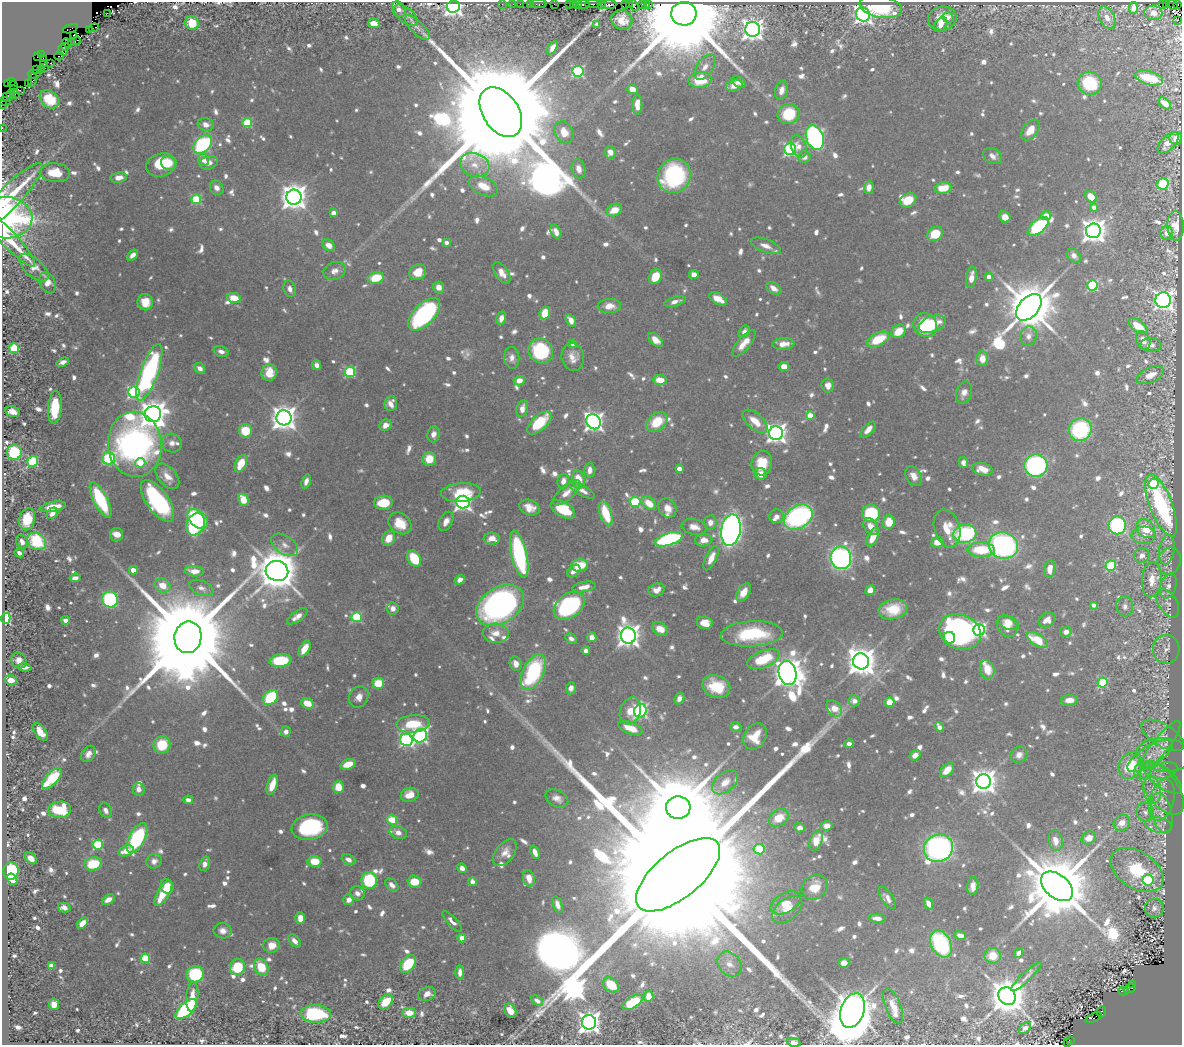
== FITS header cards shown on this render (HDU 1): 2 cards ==
NAXIS1  =                 1180
NAXIS2  =                 1043

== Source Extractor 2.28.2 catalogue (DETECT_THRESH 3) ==
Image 1180 x 1043 px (HDU 1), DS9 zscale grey, 1 PNG px = 1 image px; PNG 1184 x 1047 px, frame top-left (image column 1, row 1043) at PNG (2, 2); each listed source drawn as its Kron ellipse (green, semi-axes under 4 px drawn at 4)
Background 0.958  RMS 0.011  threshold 0.0325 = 3 sigma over >= 5 px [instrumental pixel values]
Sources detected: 1264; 2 with non-positive FLUX_AUTO (blend fragments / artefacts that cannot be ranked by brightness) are neither listed nor drawn; of the other 1262, the 500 brightest by FLUX_AUTO listed and drawn (762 fainter detections omitted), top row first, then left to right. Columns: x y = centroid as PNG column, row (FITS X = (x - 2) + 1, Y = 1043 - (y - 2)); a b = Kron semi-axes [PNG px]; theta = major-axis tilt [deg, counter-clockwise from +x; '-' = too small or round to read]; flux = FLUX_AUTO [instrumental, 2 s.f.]
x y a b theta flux
502 4 2 2 - 5.5
513 4 2 2 - 5.4
520 4 2 2 - 8.8
530 4 3 2 - 19
538 4 8 2 1 22
554 4 2 2 - 5.4
569 4 3 2 - 11
573 4 3 2 - 26
578 4 3 2 - 7.5
584 4 6 3 0 46
592 4 7 2 0 66
601 4 3 2 - 7
609 4 7 3 0 70
629 4 2 2 - 5.2
642 4 2 2 - 20
645 4 3 3 - 37
649 4 3 2 - 10
1163 4 3 2 - 19
1167 4 3 2 - 8.2
625 5 4 2 - 8.4
634 5 6 2 -58 18
1173 5 6 2 -57 5.2
1178 5 4 2 - 17
453 7 6 6 - 420
881 7 21 11 -11 65
1133 8 6 4 82 4.2
399 9 8 6 -60 5.2
107 13 2 2 - 32
1153 13 9 7 -5 5.7
684 14 13 12 - 30000
406 15 14 7 -39 4.8
863 15 7 6 - 420
948 17 6 5 - 4.7
942 18 14 12 11 18
1107 18 12 7 -64 5.9
622 20 10 9 - 10
1178 20 3 2 - 4.8
192 23 7 6 - 22
374 23 6 5 - 8.7
597 24 4 4 - 4.6
941 25 8 5 54 6.1
94 28 5 2 - 35
417 28 16 6 -45 4.7
70 29 8 2 19 4.7
89 29 2 2 - 14
753 29 7 7 - 620
73 36 3 2 - 7.7
76 41 5 3 - 48
71 42 3 2 - 8
67 43 5 2 - 19
66 47 3 2 - 18
552 48 7 4 59 5.1
63 50 6 4 -64 63
41 55 3 2 - 5.4
37 56 2 2 - 8.1
59 56 4 2 - 54
43 58 4 2 - 12
43 63 3 3 - 10
51 63 3 2 - 18
705 67 14 8 54 7.1
45 68 3 2 - 17
41 69 2 2 - 13
36 70 2 2 - 9
578 71 5 5 - 98
34 74 6 2 -6 46
1149 78 14 6 -15 27
33 80 7 4 73 83
700 80 11 7 5 32
11 81 3 2 - 16
739 82 8 5 -30 5.4
7 83 2 2 - 5.4
28 83 2 2 - 23
1090 83 12 11 - 50
14 85 4 2 - 6.6
734 85 8 5 14 11
632 89 5 4 - 7.8
14 90 3 3 - 20
20 90 2 2 - 7
782 90 10 6 74 5.9
15 94 3 2 - 8.1
11 95 4 3 - 28
6 97 3 2 - 12
50 99 11 8 -38 24
5 101 6 3 -10 46
1165 103 7 4 -43 9.4
3 104 4 2 - 28
637 105 10 5 89 8.2
501 112 27 18 -56 75000
788 114 11 10 - 34
247 123 5 4 - 42
206 124 8 6 -15 6.4
2 128 2 2 - 13
1030 130 12 7 53 12
564 132 11 9 -64 12
815 138 13 8 -69 230
1176 138 6 6 - 6.1
1168 143 13 7 45 8.8
203 144 11 7 43 100
799 146 11 7 -69 6.8
790 149 6 6 - 160
610 152 6 5 - 7.1
993 156 10 7 -28 4.7
804 157 6 5 - 6
204 160 6 5 - 7
169 163 8 6 -27 7.4
209 163 9 6 14 6.5
161 165 15 11 17 30
475 165 15 11 -19 12
579 169 10 6 -75 5.9
55 173 15 9 -5 17
674 176 17 16 - 100
119 177 8 5 8 7.9
1163 184 6 5 - 53
483 186 15 9 -26 15
869 187 6 4 87 6.4
217 188 7 6 - 5.2
943 188 8 5 11 19
294 197 7 7 - 1000
1091 197 6 5 - 16
7 199 49 11 46 51
196 199 5 5 - 46
908 200 9 6 32 17
1094 207 4 4 - 5.1
614 210 8 6 25 14
334 213 4 4 - 6.8
1046 215 5 4 - 7.2
1005 217 6 5 - 8.3
6 218 26 20 -2 190
1038 226 12 6 39 73
1175 226 14 8 -88 9.4
1093 231 7 7 - 820
556 232 7 5 -63 5.5
1166 233 7 6 - 4.9
935 234 8 6 34 23
8 238 39 8 -47 36
446 242 4 4 - 4.8
329 245 7 5 -35 7.1
766 246 15 6 -21 6.8
133 255 6 4 41 5.2
1074 256 8 6 -47 4.4
34 268 18 9 -42 9.1
335 271 11 8 21 5.9
418 272 9 7 32 15
502 273 12 6 -55 8
694 275 4 4 - 7.3
655 277 8 6 61 21
971 277 10 5 81 8.8
989 277 4 4 - 6
376 278 8 5 14 24
47 283 11 7 -66 7.8
1092 285 5 5 - 79
439 287 6 5 - 7
773 288 8 5 -36 6.6
290 289 8 6 -73 4.1
234 298 7 5 -13 13
718 299 9 5 -30 11
1163 300 8 8 - 430
145 302 8 8 - 15
675 302 11 4 17 4.7
609 306 12 7 4 9.7
1029 307 15 9 48 5400
545 313 6 5 - 19
424 314 20 10 46 140
501 318 6 4 76 5.7
571 320 7 4 -58 7.3
932 324 14 8 19 20
925 325 12 11 - 51
1138 326 11 5 -36 19
899 331 8 6 42 14
744 332 7 5 59 4.4
1028 336 10 8 70 5.8
878 339 12 6 27 28
655 340 8 5 -42 7.9
1143 340 10 6 -68 7.6
744 343 16 6 50 10
573 344 4 4 - 9
783 344 11 6 5 8.1
1151 345 10 7 -2 4.3
14 348 5 5 - 60
221 351 8 5 -18 4.2
541 351 13 12 - 67
573 357 14 11 -81 8.2
512 358 11 7 -84 4.9
982 359 7 6 - 9.8
63 362 6 4 20 4.1
317 365 5 4 - 4.4
784 367 5 4 - 7.9
200 368 6 5 - 4.6
149 372 30 9 70 190
350 372 5 5 - 69
269 373 8 7 - 14
1150 375 15 7 24 10
519 380 5 4 - 7.8
660 380 7 5 -5 13
828 385 7 6 - 6.8
134 392 6 5 - 130
964 393 11 7 70 5.4
391 403 7 6 - 5.9
55 407 16 7 86 30
522 409 8 5 79 6.4
12 411 7 5 -14 8.2
153 414 8 8 - 1100
810 415 4 4 - 22
284 418 7 7 - 990
755 421 15 8 -41 15
594 422 8 7 - 390
657 422 12 8 40 25
539 423 15 7 43 36
385 425 6 5 - 6.3
868 429 10 5 49 5.6
1080 430 11 11 - 78
245 431 6 6 - 25
776 433 7 7 - 470
433 434 8 6 83 5
172 443 10 9 - 5.4
135 444 32 27 -84 310
14 452 7 7 - 56
109 458 6 6 - 89
429 459 7 6 - 15
33 461 5 5 - 75
963 462 5 4 - 4.4
140 463 5 4 - 21
762 463 12 10 77 21
241 464 9 5 64 18
1036 466 11 11 - 140
679 469 4 4 - 8.4
982 469 10 6 -13 11
590 470 7 5 86 5.8
761 474 6 5 - 8.2
167 476 15 9 -50 9.6
914 476 10 7 -56 6.9
578 480 9 6 -80 16
306 481 7 4 72 4.5
563 481 7 5 75 6.1
1153 484 5 5 - 83
582 490 14 5 -30 5.8
461 492 20 9 4 27
567 493 17 7 41 8.1
101 500 19 7 -63 55
243 500 6 5 - 21
157 501 24 11 -55 120
463 502 7 6 - 320
635 502 5 5 - 58
384 503 9 7 2 23
649 503 8 5 -42 15
1161 505 33 11 -69 140
53 507 13 5 11 16
529 507 10 7 -21 8.9
667 508 10 8 -55 7.4
563 509 13 7 -29 34
52 513 6 5 - 6
606 513 12 6 -71 30
871 513 9 9 - 45
777 516 7 7 - 4.3
798 517 15 11 34 190
27 519 11 8 75 26
198 519 12 8 -41 100
446 521 10 6 61 5.6
710 522 7 6 - 5.9
889 522 7 6 - 17
400 523 12 10 -38 19
195 524 12 9 63 81
1117 525 9 9 - 120
694 527 13 7 -12 7.7
871 527 9 6 -52 8.9
947 528 19 12 -73 18
1146 529 10 8 -46 19
731 530 16 9 79 440
117 534 6 6 - 9.3
965 534 11 9 6 89
1144 535 12 8 1 6.1
873 537 10 5 64 13
389 538 8 6 62 11
492 539 8 6 -3 8.6
669 539 14 6 17 120
704 540 9 6 9 9
37 541 10 8 -38 50
22 542 7 5 -63 5.2
938 542 6 5 - 11
285 545 15 9 -34 6.4
1003 545 15 13 -19 190
981 550 13 7 -1 31
1167 550 15 7 83 4.7
19 553 5 4 - 4.1
519 554 24 7 -77 120
1142 556 8 7 - 5.2
414 558 9 6 -58 33
711 558 13 5 65 8.9
841 558 11 10 - 210
1169 561 14 11 72 5.1
579 565 8 6 7 20
1111 566 5 5 - 66
1050 569 9 5 83 8.1
133 570 4 4 - 11
194 571 9 5 -7 9.9
277 571 11 10 - 3400
574 571 7 5 42 5.4
75 578 5 4 - 4.6
460 580 5 4 - 5.7
1152 580 17 9 85 14
163 585 8 6 -29 13
1168 586 13 7 72 5.4
584 587 12 5 10 7.8
201 588 12 7 -24 4.6
657 590 8 6 21 6.2
870 590 5 4 - 7.4
744 592 10 6 57 9
110 599 8 8 - 100
1168 603 16 9 -58 5.2
500 605 26 17 33 290
1093 605 4 4 - 4.4
569 606 17 11 37 130
1125 606 10 8 -81 4.1
393 608 6 6 - 4.3
893 609 15 10 12 22
297 616 12 5 35 6.2
357 617 5 5 - 65
6 618 5 4 - 42
66 620 4 4 - 6.4
1047 620 9 6 34 6.5
705 623 8 6 -9 13
1009 623 11 6 -25 6.7
1007 626 11 9 -49 8.5
660 629 8 6 -28 10
979 630 6 5 - 160
960 632 21 17 -23 230
1066 632 6 5 - 4.5
496 633 13 9 -3 9
752 634 31 12 3 53
628 636 8 7 - 750
188 637 16 13 79 34000
592 637 5 4 - 7.6
571 638 6 4 -31 4.1
949 638 6 5 - 21
1037 640 12 5 -32 25
305 649 9 5 60 12
1166 649 14 13 - 6.7
586 651 4 4 - 6.1
763 659 17 8 22 35
19 660 8 7 - 7.6
280 661 11 6 7 43
861 661 8 8 - 1500
516 664 7 6 - 6
25 667 6 4 -4 4.3
987 669 10 7 -74 15
533 672 19 10 64 87
788 673 12 9 -78 1500
11 680 6 5 - 10
1103 682 5 5 - 55
378 683 6 5 - 24
716 686 14 11 -21 26
571 688 6 5 - 4.8
270 697 8 6 47 54
359 697 11 9 62 6.6
679 698 6 4 62 4.6
1069 700 8 5 4 7.5
854 701 6 5 - 6.3
889 702 5 5 - 11
307 703 6 5 - 16
834 709 9 6 -52 13
630 711 14 10 70 13
640 711 7 6 - 170
413 724 17 8 5 36
736 727 6 4 2 4.3
939 727 5 4 - 5.1
630 728 13 6 -21 16
40 732 10 5 -54 11
286 732 5 5 - 5
1163 735 24 11 -31 9.1
420 736 7 6 - 190
755 736 14 10 59 18
406 740 6 6 - 160
849 744 4 4 - 5.4
162 745 9 8 - 29
1160 745 30 8 51 10
88 754 9 6 54 5.5
915 755 6 4 36 5.8
1019 755 8 8 - 5.4
1164 755 27 17 -6 15
1150 756 26 10 32 13
348 764 8 5 21 13
1130 766 14 11 61 44
947 770 8 5 46 13
1143 771 9 8 - 5
1164 771 14 7 15 4.1
1162 777 23 10 -38 8.8
52 778 13 6 45 54
983 781 7 7 - 950
725 782 15 9 40 11
272 785 11 5 71 13
338 787 6 5 - 16
139 789 6 5 - 5.2
1162 789 30 15 -54 16
1152 790 13 8 -82 6.3
410 795 9 7 13 11
557 798 12 8 -27 5.4
188 800 5 4 - 5
1162 800 21 12 74 10
678 808 12 11 - 13000
60 810 11 8 4 35
106 810 8 5 -64 4.1
1145 812 10 8 -70 4.3
1162 813 21 10 -77 9.9
779 818 11 8 33 16
392 820 5 4 - 28
1122 823 9 7 39 8.4
1159 825 13 7 -8 4.6
827 826 6 4 7 6.8
310 827 18 13 10 74
800 828 5 4 - 4.1
398 832 9 6 -22 6.6
137 838 16 8 62 87
1089 838 7 6 - 8.3
816 841 10 6 67 14
1056 841 10 7 -76 8.6
98 845 5 5 - 61
938 848 15 13 27 280
759 849 5 5 - 38
126 851 8 5 18 11
535 852 7 4 -67 5.5
505 853 15 9 51 6.9
31 858 7 4 -43 7.2
348 860 7 5 -25 4.6
154 861 8 7 - 4.9
315 861 7 5 -4 17
93 864 9 6 14 34
205 864 7 5 71 4.3
462 868 5 4 - 4.9
1137 870 29 18 -33 38
11 871 8 7 - 74
678 875 51 23 39 180000
529 878 8 6 -74 8.3
12 879 6 4 -57 10
369 880 8 7 - 56
1148 880 5 5 - 83
415 882 7 6 - 16
472 882 4 4 - 6.3
392 885 8 5 -44 4.1
167 886 7 6 - 14
973 886 9 5 83 6.9
1057 886 18 11 -39 12000
815 887 14 11 39 17
163 893 14 6 59 23
357 893 7 7 - 4.3
887 898 13 5 -56 4.7
108 900 7 4 30 6.5
349 900 5 5 - 5.4
785 903 16 9 29 9.8
928 904 6 4 -64 5.9
557 905 8 4 -71 4.9
64 908 6 4 -15 5.8
1154 908 9 9 - 4.2
787 910 17 10 39 9.9
300 918 6 5 - 7.9
877 918 8 4 -5 5.9
452 921 13 4 -47 4.7
83 923 6 4 47 11
223 931 9 7 -9 5.4
960 936 5 4 - 6.4
462 938 4 4 - 14
294 941 8 5 -49 5.1
941 944 14 9 -63 86
272 945 8 7 - 9.5
1019 953 5 4 - 4.5
993 956 8 8 - 15
145 958 5 4 - 45
844 963 5 5 - 5.9
408 964 10 6 51 32
729 964 14 11 -47 8.9
51 966 4 4 - 12
237 967 8 7 - 36
261 967 9 6 -62 22
460 972 7 4 -90 5.1
195 974 9 8 - 62
1026 977 20 4 44 4.2
1132 984 2 2 - 18
611 985 9 6 -41 26
1130 989 6 3 17 74
1123 991 5 3 - 65
427 994 9 6 18 6.6
649 996 5 4 - 10
1007 996 9 8 - 2600
192 997 15 6 84 11
537 1001 7 4 -34 4.3
386 1002 8 6 48 23
633 1002 11 5 32 43
54 1004 6 5 - 9.2
893 1006 18 7 -68 10
186 1009 13 6 42 100
853 1010 18 11 72 3200
510 1011 8 5 -59 11
1101 1012 5 3 - 140
409 1013 7 5 -1 12
316 1014 15 9 -3 77
1094 1017 9 3 23 140
589 1022 7 7 - 630
1025 1028 7 4 43 4.8
1070 1041 4 2 - 73
794 1042 7 4 -10 5.4
1068 1043 3 3 - 88
At the frame edge (FLAGS 8, measured only in part): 9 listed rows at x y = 5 101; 3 104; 2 128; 7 199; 6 218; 8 238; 853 1010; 794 1042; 1068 1043
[762 fainter detections neither listed nor drawn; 2 non-positive-flux detections neither listed nor drawn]